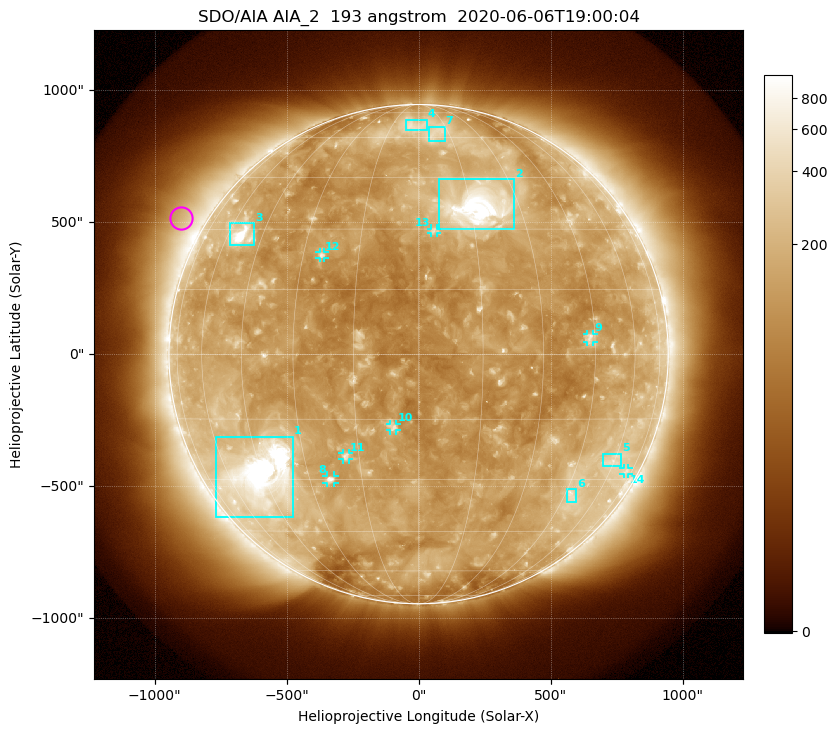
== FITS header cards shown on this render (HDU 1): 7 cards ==
TELESCOP= 'SDO/AIA'
INSTRUME= 'AIA_2'
WAVELNTH=                  193
WAVEUNIT= 'angstrom'
DATE-OBS= '2020-06-06T19:00:04.84'
CTYPE1  = 'HPLN-TAN'
CTYPE2  = 'HPLT-TAN'

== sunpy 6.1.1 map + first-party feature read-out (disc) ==
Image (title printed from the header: SDO/AIA AIA_2  193 angstrom  2020-06-06T19:00:04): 1024 x 1024 px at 2.4 arcsec/px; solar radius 946 arcsec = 394 px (full disc in frame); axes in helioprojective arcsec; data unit not stated in the header (colour bar unlabelled)
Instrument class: DISC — disc imager (sunpy class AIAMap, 193 A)
Bright regions (active regions / flare kernels): reference = the median radial profile (limb darkening/brightening removed); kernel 9 px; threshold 5 sigma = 228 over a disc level ~137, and >= 1.15x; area >= 12 px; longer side >= 9 px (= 22 arcsec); searched inside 0.97 R_sun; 14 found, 14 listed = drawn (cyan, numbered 1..; 7 of them under ~33 arcsec drawn as corner ticks so the feature stays visible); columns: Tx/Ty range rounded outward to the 5 arcsec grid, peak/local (2 s.f.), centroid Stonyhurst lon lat
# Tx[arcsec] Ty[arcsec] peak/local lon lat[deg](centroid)
1 -765..-475 -620..-310 20 -46 -29
2 80..365 470..665 14 +17 +36
3 -715..-625 415..500 9.7 -53 +28
4 -50..30 850..890 3 -2 +66
5 695..770 -425..-375 2.7 +59 -25
6 560..600 -560..-510 3.5 +48 -34
7 35..100 805..865 2.5 +9 +62
8 -350..-320 -490..-460 5.2 -24 -30
9 635..665 45..80 3.5 +43 +4
10 -110..-85 -290..-265 4.6 -6 -17
11 -290..-265 -400..-375 4.5 -18 -24
12 -375..-355 365..390 3.9 -25 +23
13 45..70 455..475 3.6 +4 +30
14 775..795 -455..-430 2.4 +70 -28
Off-limb structures (1.02-1.3 R_sun): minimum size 162 px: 6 found; the strongest spans PA ~40..80 deg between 1.02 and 1.3 R_sun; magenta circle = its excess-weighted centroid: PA ~60 deg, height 1.1 R_sun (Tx ~-900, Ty ~515 arcsec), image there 2.1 x the reference